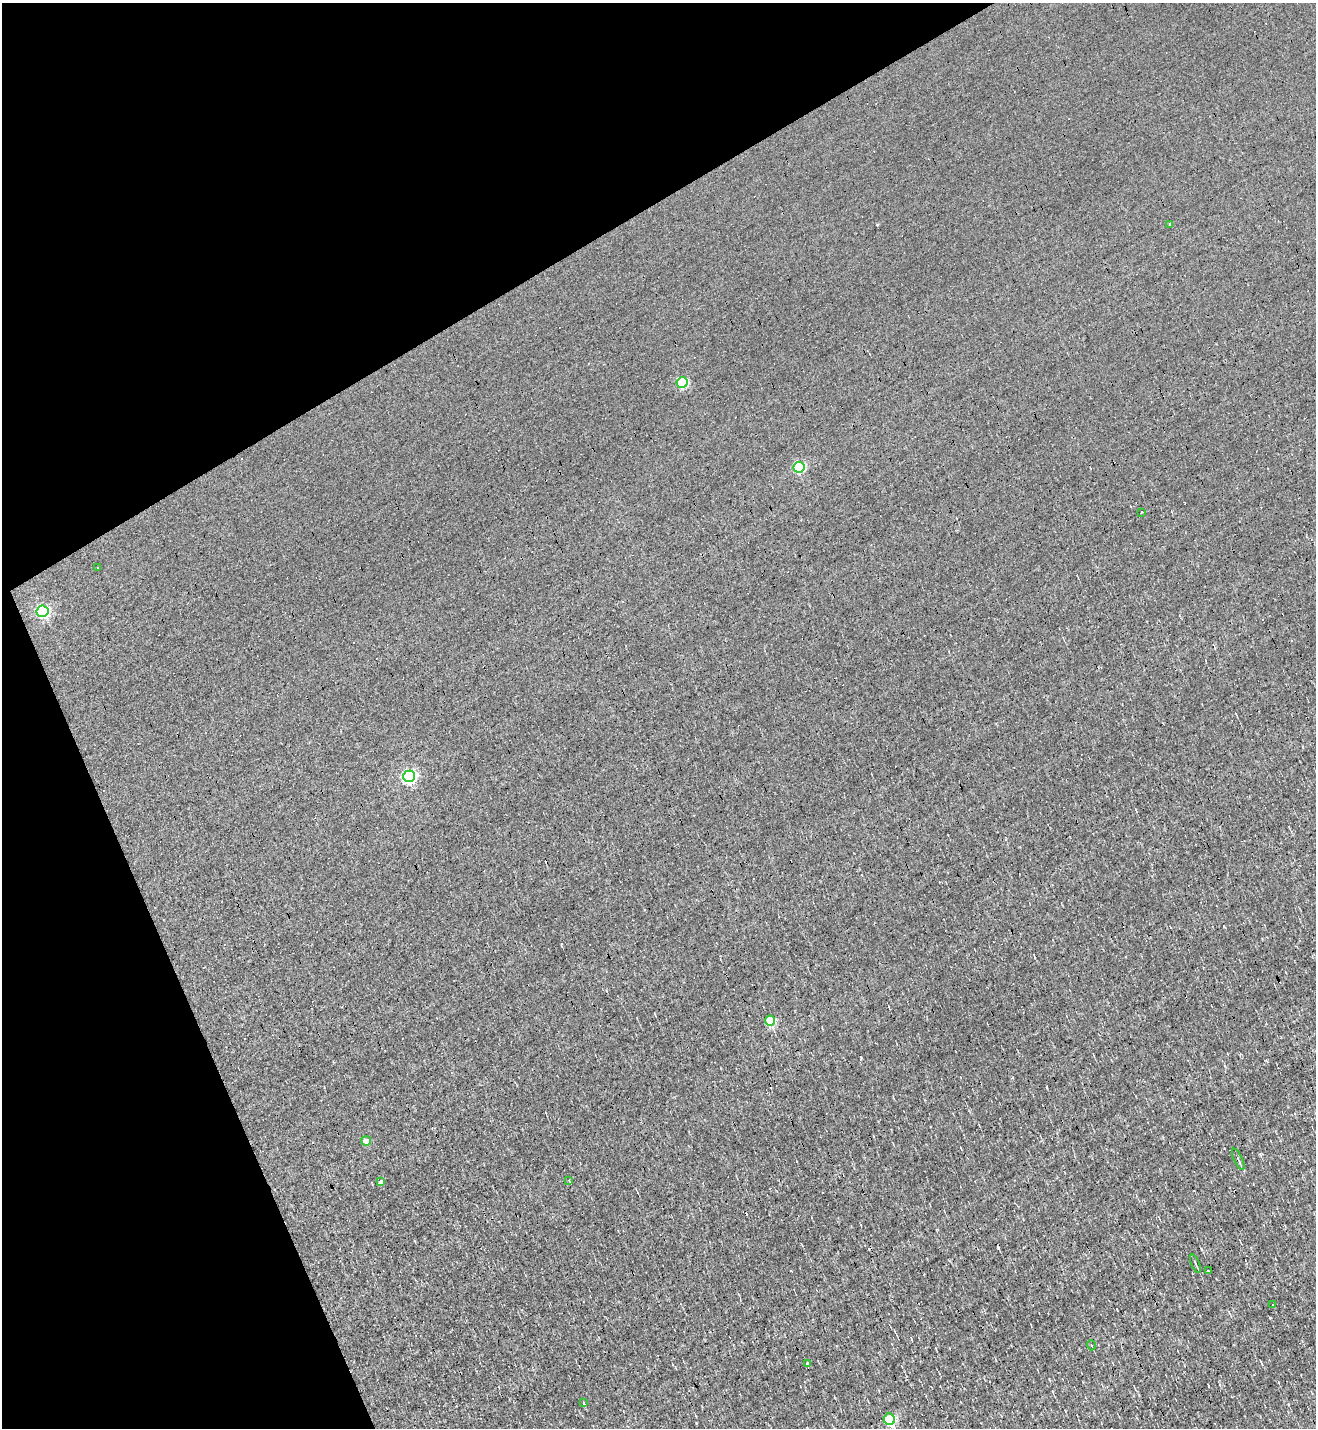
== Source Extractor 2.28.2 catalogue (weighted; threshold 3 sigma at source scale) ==
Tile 5 of 4 x 4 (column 1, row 2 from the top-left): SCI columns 283-1596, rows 2851-4276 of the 5685 x 5701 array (HDU 1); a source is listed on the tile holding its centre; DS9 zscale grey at full resolution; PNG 1318 x 1430 px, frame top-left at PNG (2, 3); each listed source drawn as its Kron ellipse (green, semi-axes under 4 px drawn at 4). Shown black and unused: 24% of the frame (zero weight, under 3 of 4 exposures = <1% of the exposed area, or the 3 px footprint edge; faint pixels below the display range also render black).
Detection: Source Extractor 2.28.2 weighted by HDU 2 'WHT'; one run over the whole footprint, this tile lists its part. Background 0.00267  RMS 0.039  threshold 0.177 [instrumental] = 3 sigma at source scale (4.5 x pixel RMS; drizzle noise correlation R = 1.50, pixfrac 1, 0.05/0.05 arcsec/px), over >= 5 px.
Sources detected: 31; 12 cosmic-ray / hot-pixel residue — neither listed nor drawn; the other 19 listed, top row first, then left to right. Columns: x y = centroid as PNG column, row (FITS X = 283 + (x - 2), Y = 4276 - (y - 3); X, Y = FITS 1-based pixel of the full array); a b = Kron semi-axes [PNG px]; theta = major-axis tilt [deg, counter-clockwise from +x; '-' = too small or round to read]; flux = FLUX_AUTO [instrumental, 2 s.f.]
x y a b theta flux
1170 224 3 2 - 7.1
682 382 5 5 - 310
799 467 5 5 - 350
1141 513 3 2 - 3.6
97 567 2 2 - 2.5
42 611 6 5 - 590
409 776 6 5 - 780
770 1021 5 5 - 230
366 1141 5 5 - 40
1238 1159 11 3 -64 7.8
569 1180 3 2 - 2.6
381 1181 4 3 - 57
1195 1263 9 3 -68 9.1
1208 1271 3 2 - 11
1273 1304 3 2 - 5.9
1091 1345 5 3 - 3.2
807 1363 4 3 - 15
584 1403 3 3 - 24
889 1419 6 5 - 300
Overlapping masked pixels (flux is a lower limit): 1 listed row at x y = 409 776
Unlisted compact peaks at least as high as the median listed source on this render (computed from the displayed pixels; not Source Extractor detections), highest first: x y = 1270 1318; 861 1058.